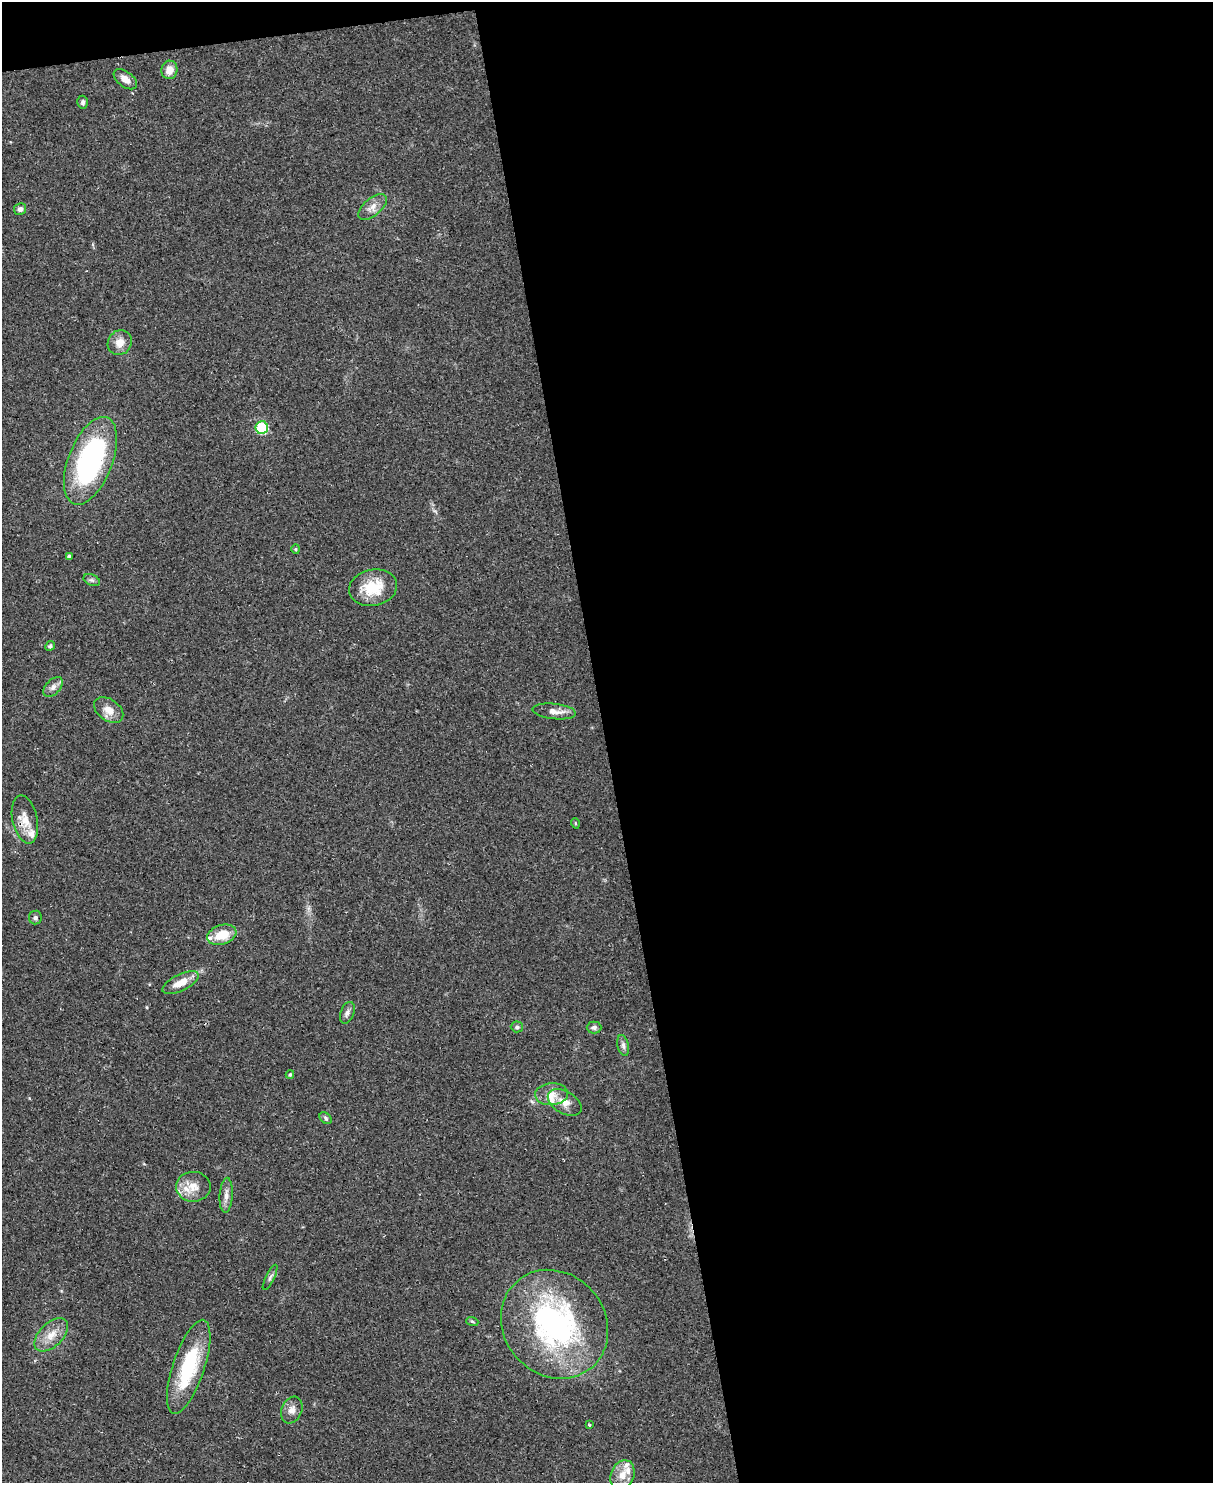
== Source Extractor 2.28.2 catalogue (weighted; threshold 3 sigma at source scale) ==
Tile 4 of 4 x 3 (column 4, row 1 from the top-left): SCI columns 3634-4844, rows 3210-4690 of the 4844 x 4824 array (HDU 1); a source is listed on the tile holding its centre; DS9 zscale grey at full resolution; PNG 1215 x 1485 px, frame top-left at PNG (2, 2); each listed source drawn as its Kron ellipse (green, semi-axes under 4 px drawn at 4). Shown black and unused: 51% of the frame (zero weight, under 2 of 3 exposures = <1% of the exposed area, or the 3 px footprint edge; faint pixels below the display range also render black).
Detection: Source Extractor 2.28.2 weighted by HDU 2 'WHT'; one run over the whole footprint, this tile lists its part. Background 0.0698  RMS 0.0058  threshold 0.0262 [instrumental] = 3 sigma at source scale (4.5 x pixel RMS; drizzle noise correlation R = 1.50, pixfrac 1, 0.05/0.05 arcsec/px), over >= 5 px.
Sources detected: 43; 4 inside a brighter listed object's ellipse — not listed separately; the other 39 listed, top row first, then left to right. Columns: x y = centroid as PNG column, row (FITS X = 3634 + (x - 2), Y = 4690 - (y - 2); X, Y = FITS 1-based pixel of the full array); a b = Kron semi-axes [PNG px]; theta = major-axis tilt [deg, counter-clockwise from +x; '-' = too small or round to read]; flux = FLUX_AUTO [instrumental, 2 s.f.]
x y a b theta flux
169 70 9 8 - 5.3
125 79 13 7 -36 4.9
83 102 6 5 - 1.3
372 207 17 8 40 4.6
20 209 6 6 - 2
120 343 13 11 55 6.2
262 427 6 6 - 44
90 461 46 22 69 100
296 549 4 4 - 0.7
69 556 4 4 - 0.92
92 580 8 5 -24 1.2
373 588 24 18 11 19
50 646 5 4 - 1.2
53 687 12 7 46 2.9
109 710 16 10 -36 6.3
554 711 22 7 -6 5.5
25 819 24 12 -78 8.9
575 823 5 3 - 0.61
35 917 7 6 - 1.6
222 935 15 9 19 14
181 983 20 8 26 8
347 1013 11 6 69 2.3
517 1027 6 5 - 1.3
594 1028 7 6 - 1.6
623 1045 10 5 -77 1.9
290 1075 4 4 - 0.85
552 1094 16 11 4 6.3
565 1102 18 11 -31 6.1
326 1118 7 5 -44 1.1
193 1187 17 15 -2 8
226 1195 17 6 87 3.8
270 1277 14 3 63 1.4
472 1321 6 3 -19 0.82
555 1324 57 50 -49 130
51 1335 20 11 44 8.4
189 1367 49 16 72 40
292 1410 14 10 67 4.1
589 1425 4 3 - 0.62
622 1475 15 11 66 8
Overlapping masked pixels (flux is a lower limit): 1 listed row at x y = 25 819